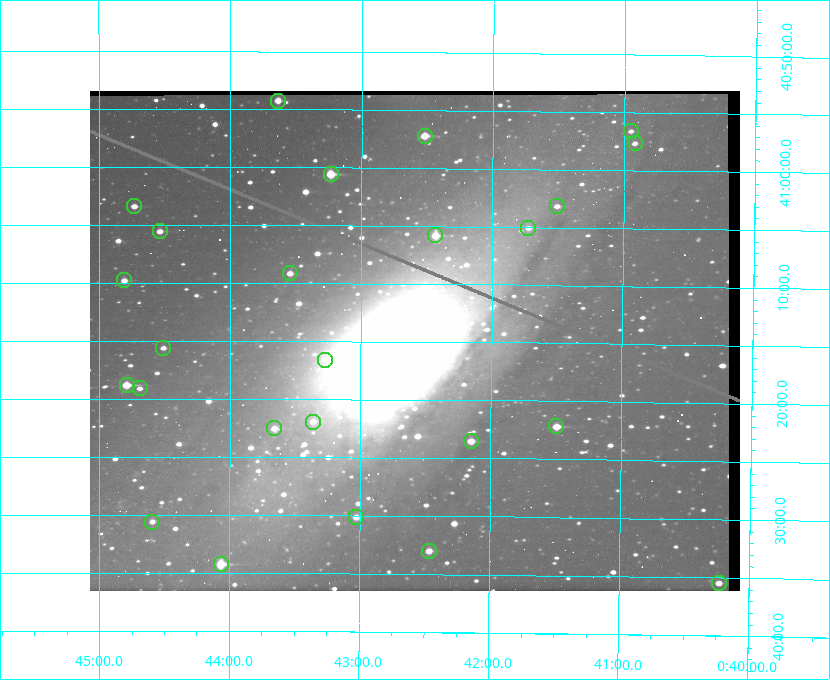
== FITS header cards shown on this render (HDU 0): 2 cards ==
NAXIS1  =                  650
NAXIS2  =                  500

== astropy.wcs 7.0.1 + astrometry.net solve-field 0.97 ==
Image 650 x 500 px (HDU 0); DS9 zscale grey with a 90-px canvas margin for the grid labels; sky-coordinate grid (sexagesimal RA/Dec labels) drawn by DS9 from the SOLVED WCS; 25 Tycho-2 reference stars matched to detected sources circled (green)
Header WCS: none
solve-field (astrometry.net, Tycho-2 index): SOLVED blind (the file carries no WCS)
Solved WCS: RA---TAN-SIP/DEC--TAN-SIP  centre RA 00:42:35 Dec +41:15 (10.65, +41.25 deg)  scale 5.18 arcsec/px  FOV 56.1' x 43.1'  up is +180 deg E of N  parity flipped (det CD > 0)
(file carries no celestial WCS; the grid is the blind solution)
Tycho-2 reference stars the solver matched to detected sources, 25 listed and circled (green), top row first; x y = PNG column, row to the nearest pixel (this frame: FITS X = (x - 90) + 1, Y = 500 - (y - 91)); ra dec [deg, ICRS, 3 dp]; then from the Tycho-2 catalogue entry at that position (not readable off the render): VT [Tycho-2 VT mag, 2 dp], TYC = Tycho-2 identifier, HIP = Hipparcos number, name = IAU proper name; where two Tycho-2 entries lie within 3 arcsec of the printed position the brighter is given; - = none
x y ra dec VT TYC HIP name
278 101 10.910 +40.904 10.39 2801-1024-1 - -
631 131 10.238 +40.944 11.79 2801-2058-1 - -
425 136 10.629 +40.954 9.37 2801-2009-1 3333 -
635 143 10.230 +40.961 11.47 2801-2047-1 - -
331 174 10.809 +41.009 9.29 2801-2078-1 - -
134 206 11.183 +41.057 10.65 2801-1540-1 - -
557 206 10.377 +41.053 11.36 2801-2079-1 - -
528 228 10.431 +41.085 11.65 2801-2062-1 - -
160 231 11.135 +41.093 10.71 2801-1503-1 - -
435 235 10.609 +41.097 10.73 2801-2063-1 - -
290 273 10.886 +41.153 10.99 2801-2037-1 - -
124 280 11.202 +41.163 10.95 2801-1544-1 - -
163 348 11.127 +41.260 11.28 2805-390-1 - -
325 360 10.818 +41.276 11.21 2805-2125-1 - -
127 385 11.198 +41.314 9.30 2805-117-1 - -
140 388 11.172 +41.318 11.25 2805-108-1 - -
313 422 10.841 +41.366 11.19 2805-2131-1 - -
556 426 10.374 +41.370 10.16 2805-213-1 - -
274 428 10.914 +41.376 10.74 2805-2142-1 - -
471 441 10.538 +41.392 10.59 2805-2135-1 - -
356 517 10.757 +41.502 11.21 2805-2136-1 - -
152 522 11.148 +41.510 11.65 2805-2178-1 - -
429 551 10.616 +41.550 10.67 2805-2192-1 - -
221 564 11.016 +41.571 9.16 2805-2199-1 3447 -
719 583 10.058 +41.591 11.18 2805-663-1 - -